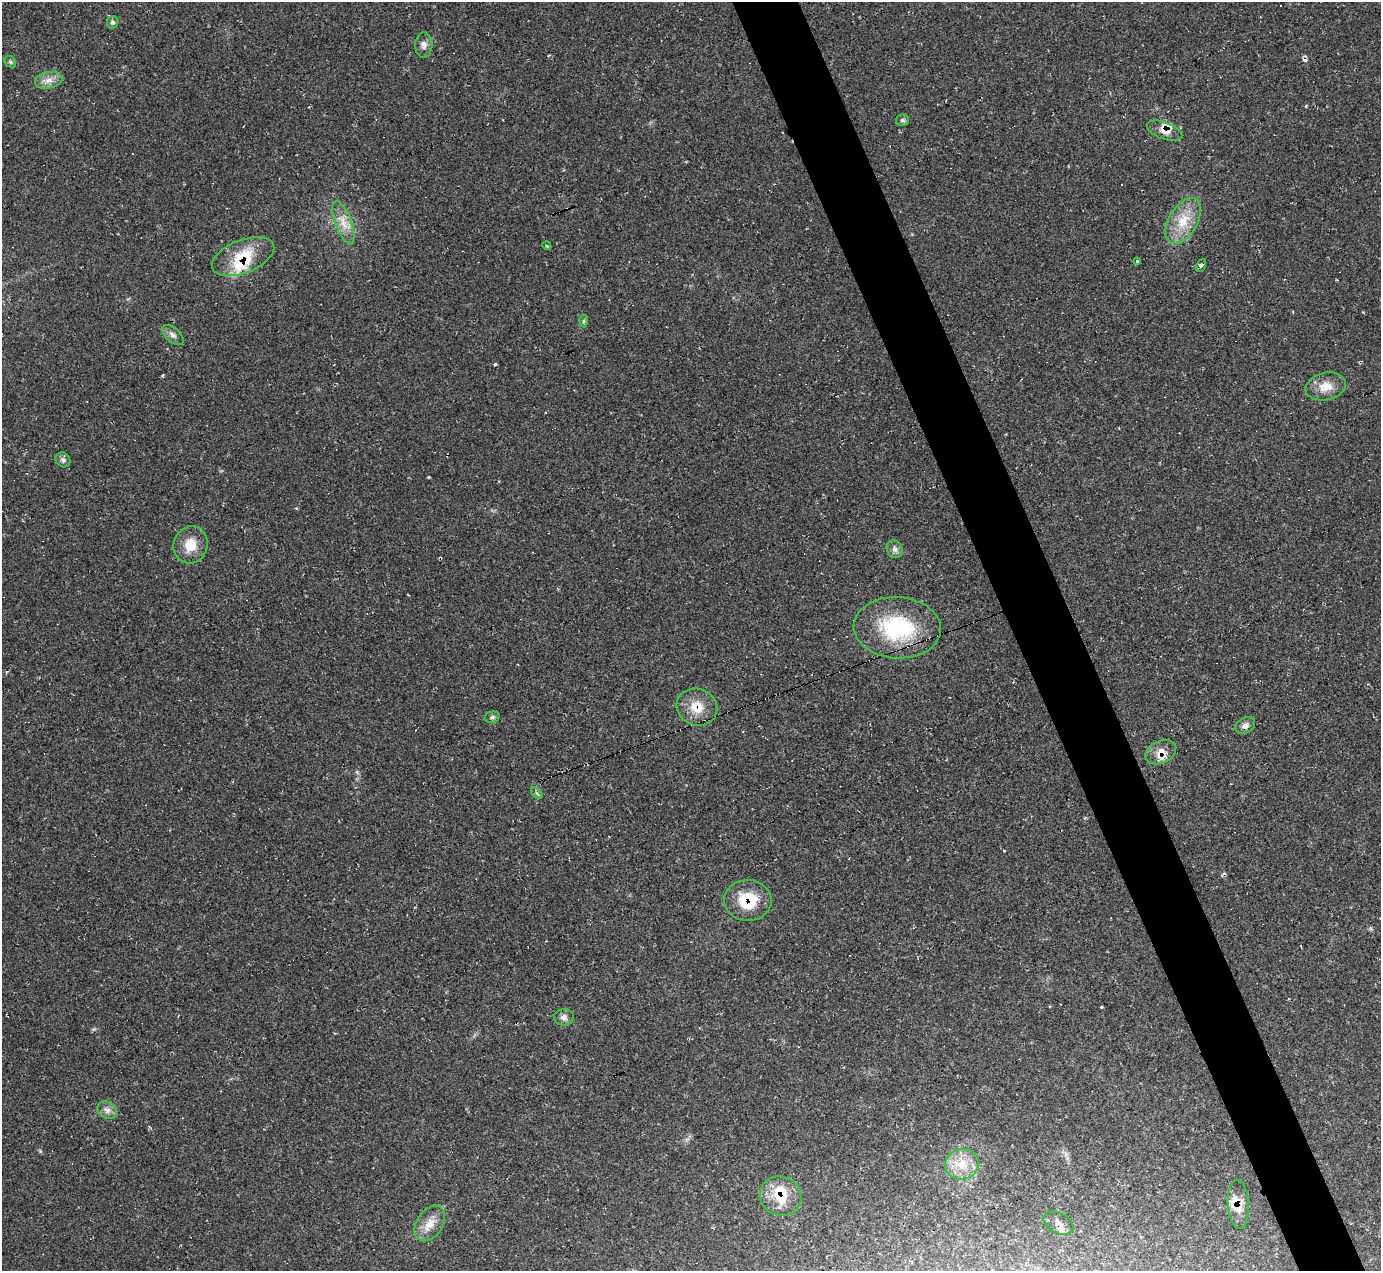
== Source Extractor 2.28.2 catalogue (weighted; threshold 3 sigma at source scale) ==
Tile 6 of 4 x 4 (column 2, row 2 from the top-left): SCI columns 1391-2769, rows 2820-4088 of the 5528 x 5512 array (HDU 1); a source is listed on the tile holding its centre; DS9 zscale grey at full resolution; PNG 1383 x 1273 px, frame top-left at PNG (2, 2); each listed source drawn as its Kron ellipse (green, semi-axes under 4 px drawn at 4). Shown black and unused: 5% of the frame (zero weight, under 2 of 3 exposures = <1% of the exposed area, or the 3 px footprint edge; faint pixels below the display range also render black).
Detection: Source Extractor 2.28.2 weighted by HDU 2 'WHT'; one run over the whole footprint, this tile lists its part. Background 0.05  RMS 0.0067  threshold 0.0303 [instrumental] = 3 sigma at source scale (4.5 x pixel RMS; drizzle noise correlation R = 1.50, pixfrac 1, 0.05/0.05 arcsec/px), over >= 5 px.
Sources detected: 40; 5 cosmic-ray / hot-pixel residue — neither listed nor drawn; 3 inside a brighter listed object's ellipse — not listed separately; the other 32 listed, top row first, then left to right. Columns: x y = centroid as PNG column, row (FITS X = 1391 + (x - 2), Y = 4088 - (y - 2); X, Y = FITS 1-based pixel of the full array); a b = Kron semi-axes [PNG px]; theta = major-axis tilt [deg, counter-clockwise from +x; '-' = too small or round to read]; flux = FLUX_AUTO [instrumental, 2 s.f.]
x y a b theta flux
113 22 6 5 - 1.6
424 45 12 8 88 3.6
10 62 6 5 - 1.3
49 80 14 8 11 5.2
902 120 6 6 - 1.5
1164 131 19 8 -20 6.3
1183 221 25 14 60 17
343 223 23 8 -70 8.6
547 246 4 3 - 0.66
243 256 33 16 22 24
1138 261 3 3 - 6.2
1201 265 7 4 62 1.4
584 321 6 4 89 1
173 335 13 7 -42 3
1326 386 20 13 12 11
63 460 8 7 - 2.2
191 545 19 17 71 13
895 549 9 7 -61 2.9
897 628 44 30 -4 60
697 707 20 18 -22 14
492 717 8 5 12 1.6
1245 725 10 7 32 3
1161 752 16 11 26 7.9
537 793 7 4 -44 1.1
748 900 24 20 -2 24
564 1017 10 8 -2 3.1
107 1110 10 8 -33 3.4
962 1164 17 15 14 14
781 1196 21 19 -25 19
1238 1204 24 10 -86 11
430 1223 19 13 56 9
1058 1223 16 10 -28 5
Overlapping masked pixels (flux is a lower limit): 8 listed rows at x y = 1164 131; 243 256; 697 707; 1161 752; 748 900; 781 1196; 1238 1204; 1058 1223